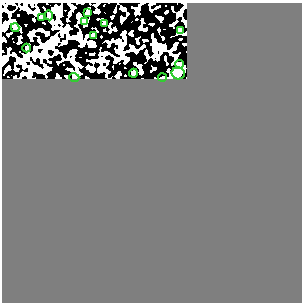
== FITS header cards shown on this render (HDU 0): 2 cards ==
NAXIS1  =                  300
NAXIS2  =                  300

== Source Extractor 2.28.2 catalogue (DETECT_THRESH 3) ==
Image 300 x 300 px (HDU 0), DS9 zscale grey, 1 PNG px = 1 image px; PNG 304 x 304 px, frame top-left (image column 1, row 300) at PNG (2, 3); each listed source drawn as its Kron ellipse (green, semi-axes under 4 px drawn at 4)
Background 0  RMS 0.33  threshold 0.983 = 3 sigma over >= 5 px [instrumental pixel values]
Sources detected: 14; all 14 listed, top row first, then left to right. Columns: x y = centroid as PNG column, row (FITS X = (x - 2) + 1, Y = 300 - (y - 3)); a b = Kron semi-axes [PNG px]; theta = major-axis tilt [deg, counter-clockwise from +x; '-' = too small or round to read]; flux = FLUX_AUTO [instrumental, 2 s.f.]
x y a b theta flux
88 12 4 3 - 32
49 15 5 4 - 33
42 17 4 3 - 56
85 22 4 3 - 37
104 23 3 2 - 19
15 28 4 4 - 34
180 31 4 3 - 26
94 35 3 3 - 35
27 48 4 3 - 19
180 64 4 4 - 43
133 73 4 4 - 76
178 73 6 6 - 120
74 77 5 3 - 19
162 78 4 2 - 26